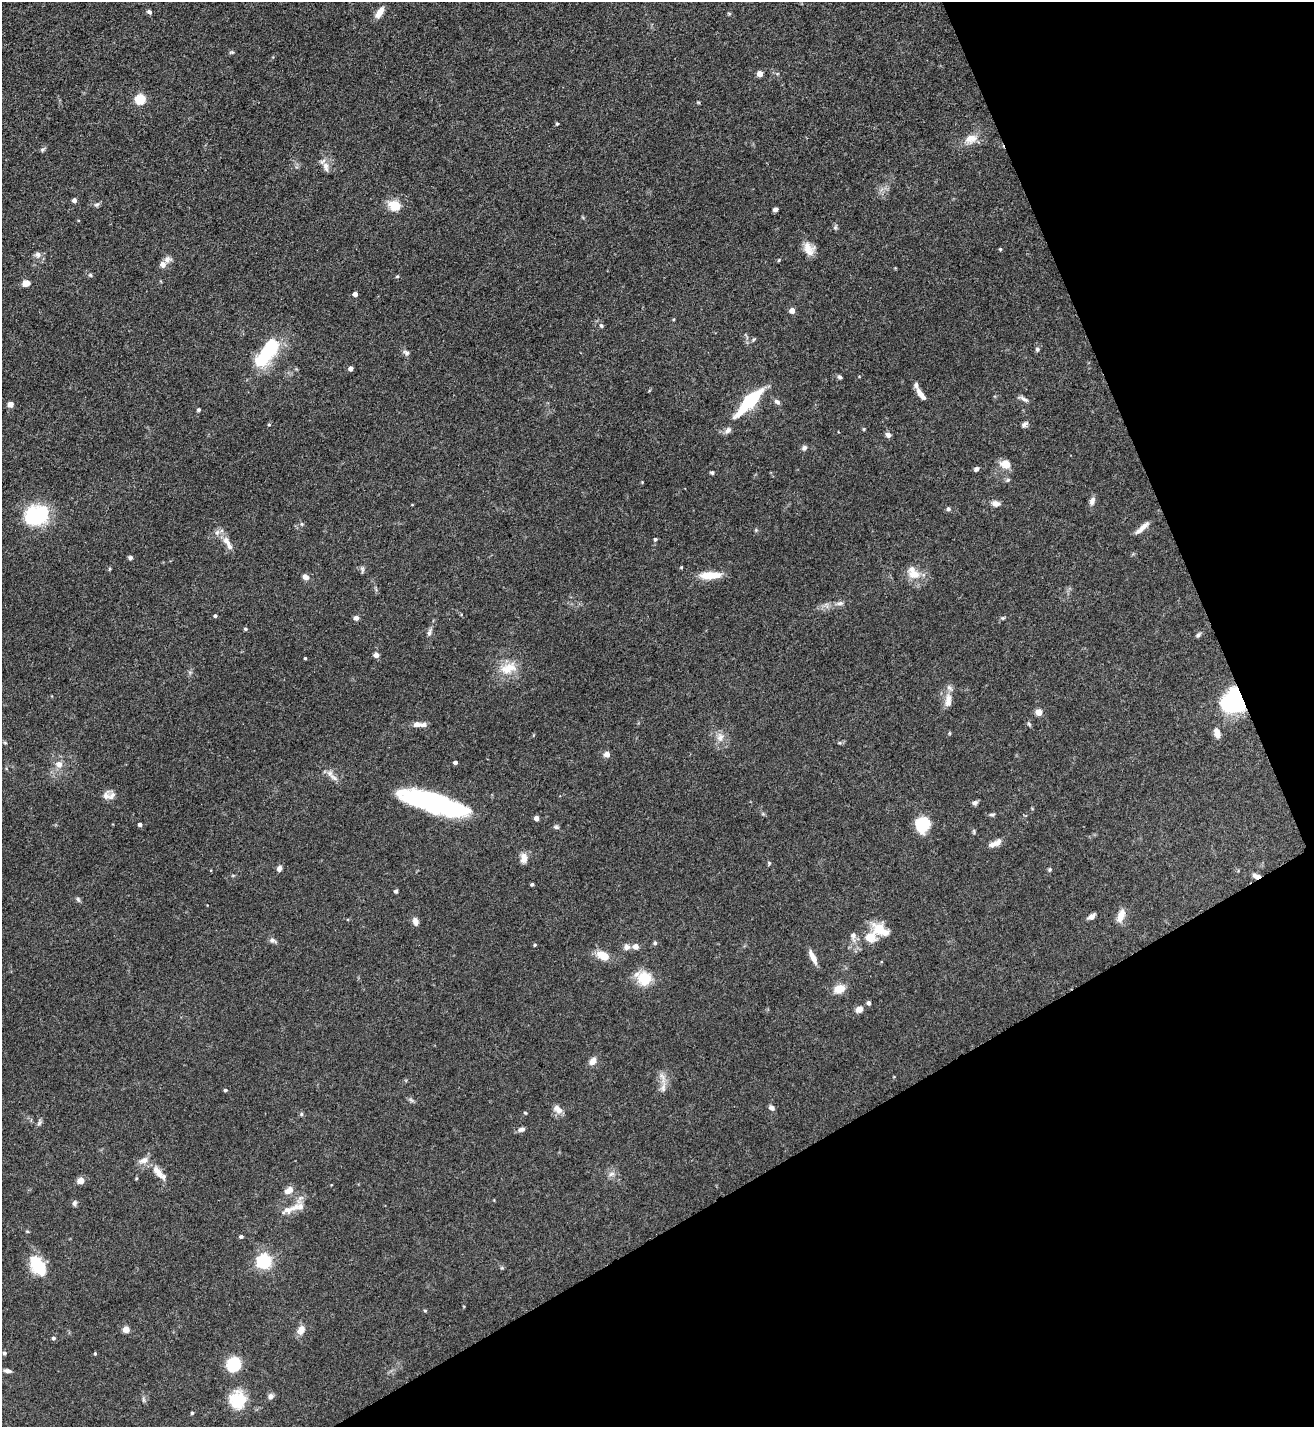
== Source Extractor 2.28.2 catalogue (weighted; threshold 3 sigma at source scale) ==
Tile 12 of 4 x 4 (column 4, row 3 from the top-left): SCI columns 4091-5402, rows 1426-2850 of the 5691 x 5703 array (HDU 1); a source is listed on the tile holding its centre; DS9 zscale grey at full resolution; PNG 1316 x 1429 px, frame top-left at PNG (2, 2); no overlay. Shown black and unused: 24% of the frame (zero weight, under 3 of 5 exposures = <1% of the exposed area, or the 3 px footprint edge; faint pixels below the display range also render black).
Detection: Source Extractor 2.28.2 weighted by HDU 2 'WHT'; one run over the whole footprint, this tile lists its part. Background 0.0769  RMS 0.004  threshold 0.0181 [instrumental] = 3 sigma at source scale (4.5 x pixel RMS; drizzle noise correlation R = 1.50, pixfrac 1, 0.05/0.05 arcsec/px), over >= 5 px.
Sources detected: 168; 1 inside a brighter object's white glare — not listed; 10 inside a brighter listed object's ellipse — not listed separately; the other 157 listed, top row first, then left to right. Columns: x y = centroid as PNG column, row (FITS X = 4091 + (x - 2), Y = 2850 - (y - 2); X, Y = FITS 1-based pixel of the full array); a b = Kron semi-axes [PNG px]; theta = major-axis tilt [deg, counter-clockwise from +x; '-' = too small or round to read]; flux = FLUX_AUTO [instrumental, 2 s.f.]
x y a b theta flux
149 12 6 5 - 0.94
380 12 14 7 55 3.8
729 14 6 4 -1 0.42
232 52 7 4 6 0.58
760 73 5 4 - 4.2
140 99 5 5 - 26
698 102 6 3 -18 0.37
557 124 4 4 - 0.55
970 139 18 11 16 4.9
43 150 7 6 - 0.76
326 165 12 9 -81 2.6
74 200 4 4 - 1.4
97 205 8 6 34 0.88
396 206 7 5 -23 15
775 209 5 4 - 1.1
835 227 6 5 - 0.75
809 249 17 11 -59 4.6
1000 249 4 4 - 0.44
38 255 9 8 - 1.6
779 260 5 3 - 0.38
163 264 8 7 - 2
90 275 5 4 - 0.59
397 276 5 4 - 0.45
26 283 8 7 - 3
355 294 4 4 - 2.3
792 310 4 4 - 3.6
674 319 4 3 - 0.36
601 325 7 5 -58 0.73
754 339 6 4 44 0.49
1037 349 6 5 - 0.73
268 351 32 13 51 32
406 352 9 6 -31 1.2
350 368 4 4 - 1.6
840 377 6 5 - 0.8
921 394 16 6 -54 2.7
1024 399 14 5 -27 1.4
749 402 35 10 47 25
777 402 9 6 -33 1.2
10 404 5 4 - 4
199 410 4 4 - 0.63
1025 424 9 6 37 1.2
269 425 5 3 - 0.42
864 429 4 4 - 0.38
728 430 9 7 43 1.6
888 435 7 6 - 1.4
804 448 8 6 46 1.1
1005 464 12 9 -19 4.5
976 469 6 4 27 1.1
712 473 5 4 - 0.61
1008 480 6 5 - 0.64
1092 501 11 6 70 1.8
995 503 10 7 -13 2.1
948 509 6 5 - 0.8
37 515 28 20 20 27
302 524 5 5 - 0.58
1142 528 21 5 41 2.8
756 530 5 5 - 0.47
655 539 4 4 - 0.69
227 541 15 9 -57 3.2
130 558 5 5 - 0.88
681 567 4 3 - 0.38
110 569 5 3 - 0.45
362 570 10 4 85 0.81
914 574 18 13 -10 6
710 575 23 8 2 7.9
305 577 8 6 -36 1.9
840 603 9 6 10 1.3
215 616 4 3 - 0.75
356 618 6 6 - 1.4
1003 618 6 5 - 0.58
245 629 5 4 - 0.58
429 633 9 6 76 1.3
1198 635 7 5 45 0.78
376 655 4 4 - 3
305 658 3 3 - 0.42
508 668 26 15 18 8.1
948 701 19 9 83 3.8
1231 702 24 18 5 39
1039 712 5 4 - 6.3
417 724 8 6 2 2.3
1029 724 7 4 -46 0.59
949 733 5 3 - 0.39
1217 733 12 7 -77 2.8
720 737 13 10 84 3.3
5 743 6 3 -19 0.43
607 754 5 4 - 3.8
455 762 4 3 - 1.1
59 764 11 10 - 2.9
330 773 11 8 -49 2.3
106 796 13 9 68 2.3
433 803 65 16 -17 72
975 803 7 5 15 1.1
992 814 9 3 5 0.71
537 818 4 4 - 2.7
140 824 4 4 - 1.2
923 824 13 11 61 16
556 827 8 5 -10 0.76
974 831 7 3 -82 0.5
997 843 11 8 47 2.2
524 858 13 8 89 2.6
769 863 6 4 -49 0.52
279 868 6 5 - 1.6
1050 869 5 5 - 0.61
1256 876 10 5 -19 2.1
532 884 4 3 - 0.69
396 891 4 4 - 1.1
78 899 8 4 -63 0.72
1091 916 7 5 32 2.2
1121 916 17 8 72 4
415 921 9 7 -76 2
881 930 23 13 -31 7.5
853 936 13 7 -89 2.1
272 940 8 6 -24 1.3
655 943 5 5 - 0.7
535 945 4 3 - 0.46
635 946 7 6 - 2.4
627 947 8 8 - 1.7
603 955 15 9 -30 5.8
813 957 17 6 -62 3.3
644 978 19 19 - 9.2
839 989 13 9 16 5.1
869 1003 5 4 - 1.2
859 1009 8 6 31 2.8
593 1061 10 7 54 2.7
894 1077 4 3 - 0.26
662 1078 22 8 -71 3.3
225 1090 4 4 - 0.67
411 1100 8 4 -45 0.8
771 1108 8 6 -33 1.2
558 1109 14 9 -40 2.6
525 1113 5 3 - 0.37
301 1114 5 5 - 0.63
39 1122 9 5 75 0.95
522 1129 8 6 19 1.4
158 1173 23 8 -50 4.9
611 1174 9 6 17 1.5
136 1178 4 3 - 0.38
81 1181 5 4 - 8.4
288 1191 13 8 31 2.8
74 1203 7 6 - 0.98
295 1207 19 10 22 5.2
27 1231 6 3 -19 0.39
241 1237 4 4 - 0.82
264 1261 6 6 - 95
38 1266 22 13 -53 15
425 1311 5 3 - 0.4
126 1329 5 4 - 7.4
301 1330 12 8 64 3.2
53 1338 5 4 - 0.77
4 1353 5 4 - 0.85
95 1353 4 3 - 0.4
233 1365 13 11 63 17
8 1371 9 5 -12 1.4
270 1396 8 7 - 1.4
143 1400 8 3 -71 0.74
238 1400 22 20 85 12
192 1413 4 4 - 0.52
Overlapping masked pixels (flux is a lower limit): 2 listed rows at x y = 1231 702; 1256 876